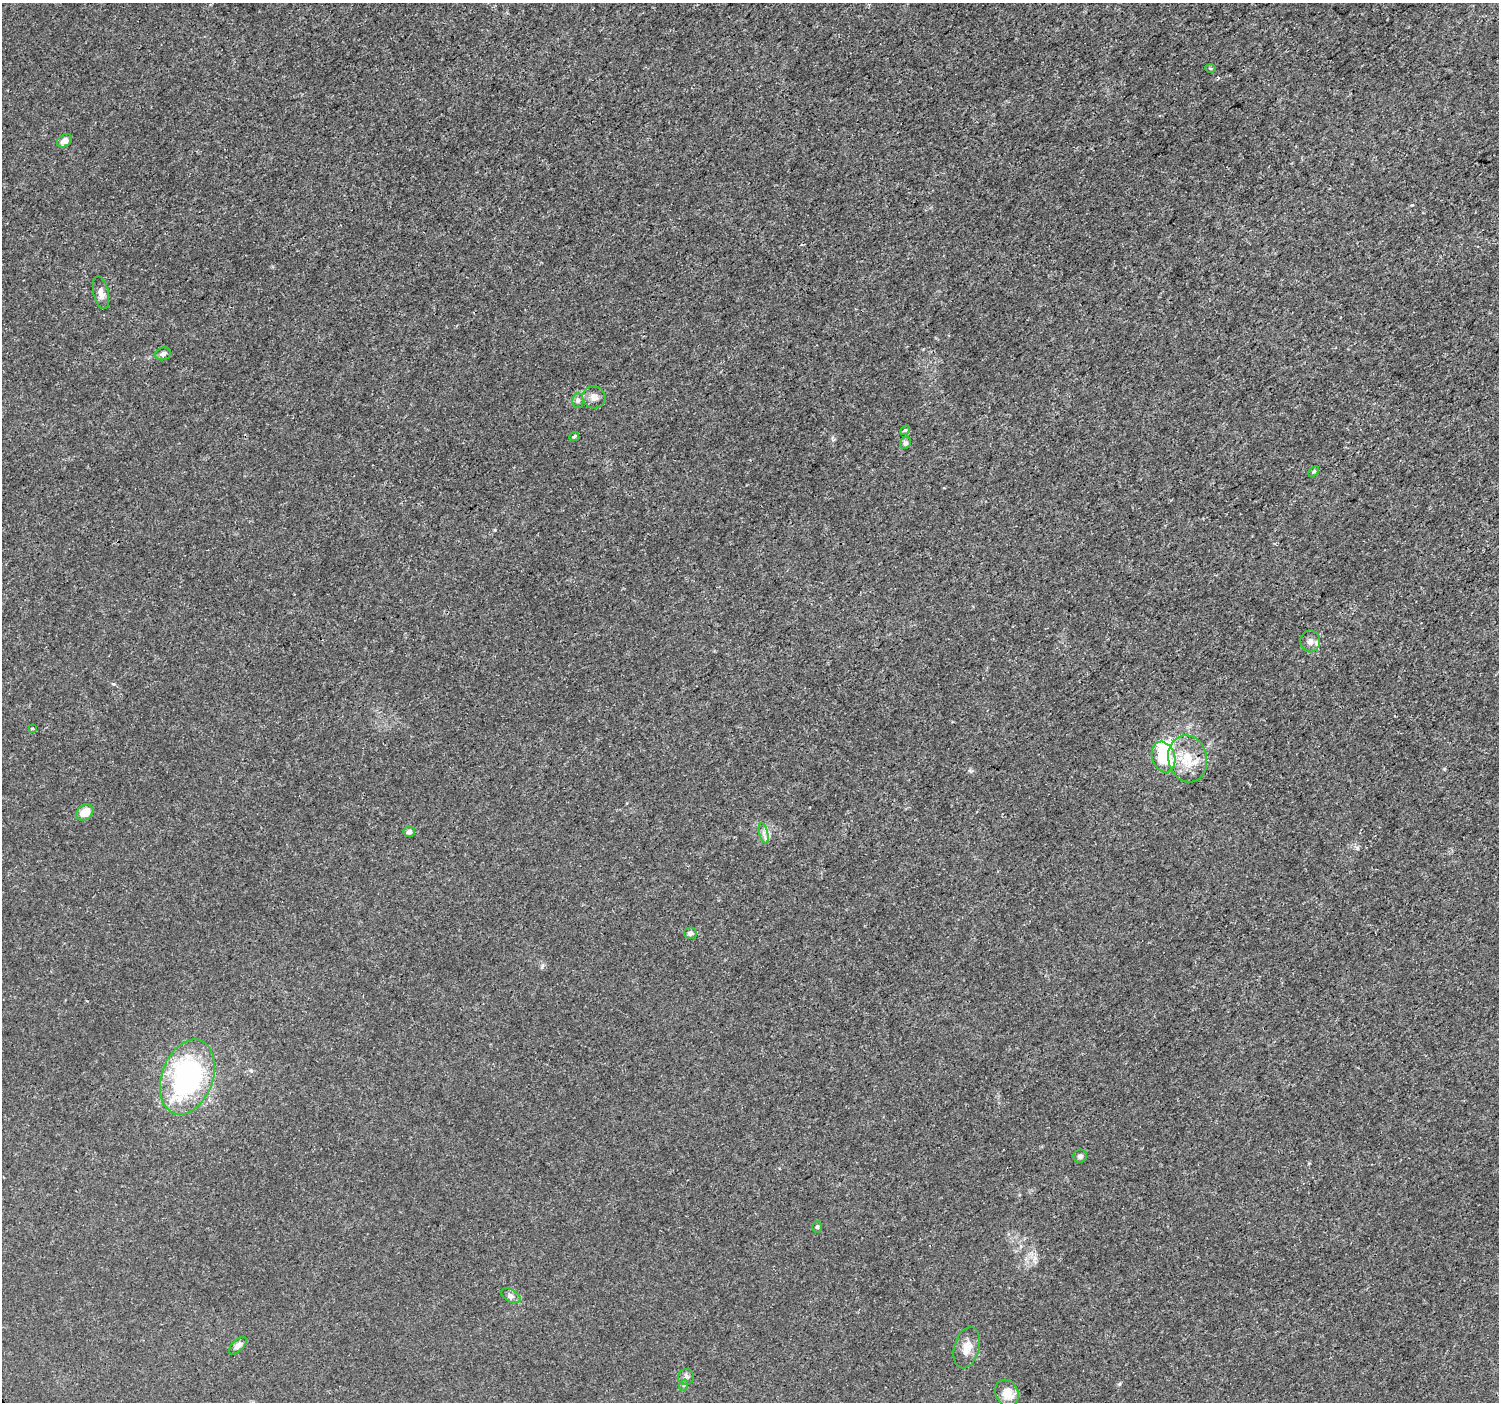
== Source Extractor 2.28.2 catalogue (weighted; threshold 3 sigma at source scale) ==
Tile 10 of 4 x 4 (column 2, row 3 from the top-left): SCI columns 1520-3016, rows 1565-2964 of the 6039 x 5993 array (HDU 1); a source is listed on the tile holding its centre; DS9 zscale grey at full resolution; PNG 1501 x 1404 px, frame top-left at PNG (2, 3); each listed source drawn as its Kron ellipse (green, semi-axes under 4 px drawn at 4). Shown black and unused: <1% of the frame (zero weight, under 3 of 5 exposures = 2% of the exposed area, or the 3 px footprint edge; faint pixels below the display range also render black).
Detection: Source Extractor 2.28.2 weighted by HDU 2 'WHT'; one run over the whole footprint, this tile lists its part. Background 0.0015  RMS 6.9e-04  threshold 0.0031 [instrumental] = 3 sigma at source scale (4.5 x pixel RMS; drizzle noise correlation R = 1.50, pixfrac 1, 0.0396/0.0396 arcsec/px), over >= 5 px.
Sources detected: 28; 1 inside a brighter object's white glare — neither listed nor drawn; the other 27 listed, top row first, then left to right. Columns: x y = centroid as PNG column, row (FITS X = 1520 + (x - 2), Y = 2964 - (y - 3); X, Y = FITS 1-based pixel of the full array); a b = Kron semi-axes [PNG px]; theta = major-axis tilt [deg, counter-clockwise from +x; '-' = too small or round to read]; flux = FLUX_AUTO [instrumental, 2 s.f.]
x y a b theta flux
1210 68 5 3 - 0.083
64 141 8 6 36 0.42
101 293 16 7 -77 0.43
163 354 8 6 21 0.26
594 397 11 11 - 0.46
578 400 7 5 90 0.17
905 430 5 4 - 0.088
574 436 5 3 - 0.1
906 443 6 5 - 0.21
1314 472 6 4 44 0.097
1310 641 11 10 - 0.41
32 729 4 4 - 0.093
1163 757 15 11 -72 3.7
1188 759 24 19 -78 2
85 812 9 7 39 0.95
409 832 6 5 - 0.23
764 833 10 4 -77 0.26
690 933 6 5 - 0.28
187 1077 39 25 70 15
1080 1156 7 6 - 0.2
817 1227 6 5 - 0.11
511 1296 11 6 -27 0.25
238 1346 11 5 43 0.31
967 1348 21 12 75 0.8
686 1377 8 8 - 0.22
684 1385 6 3 71 0.08
1007 1393 14 11 -64 0.87